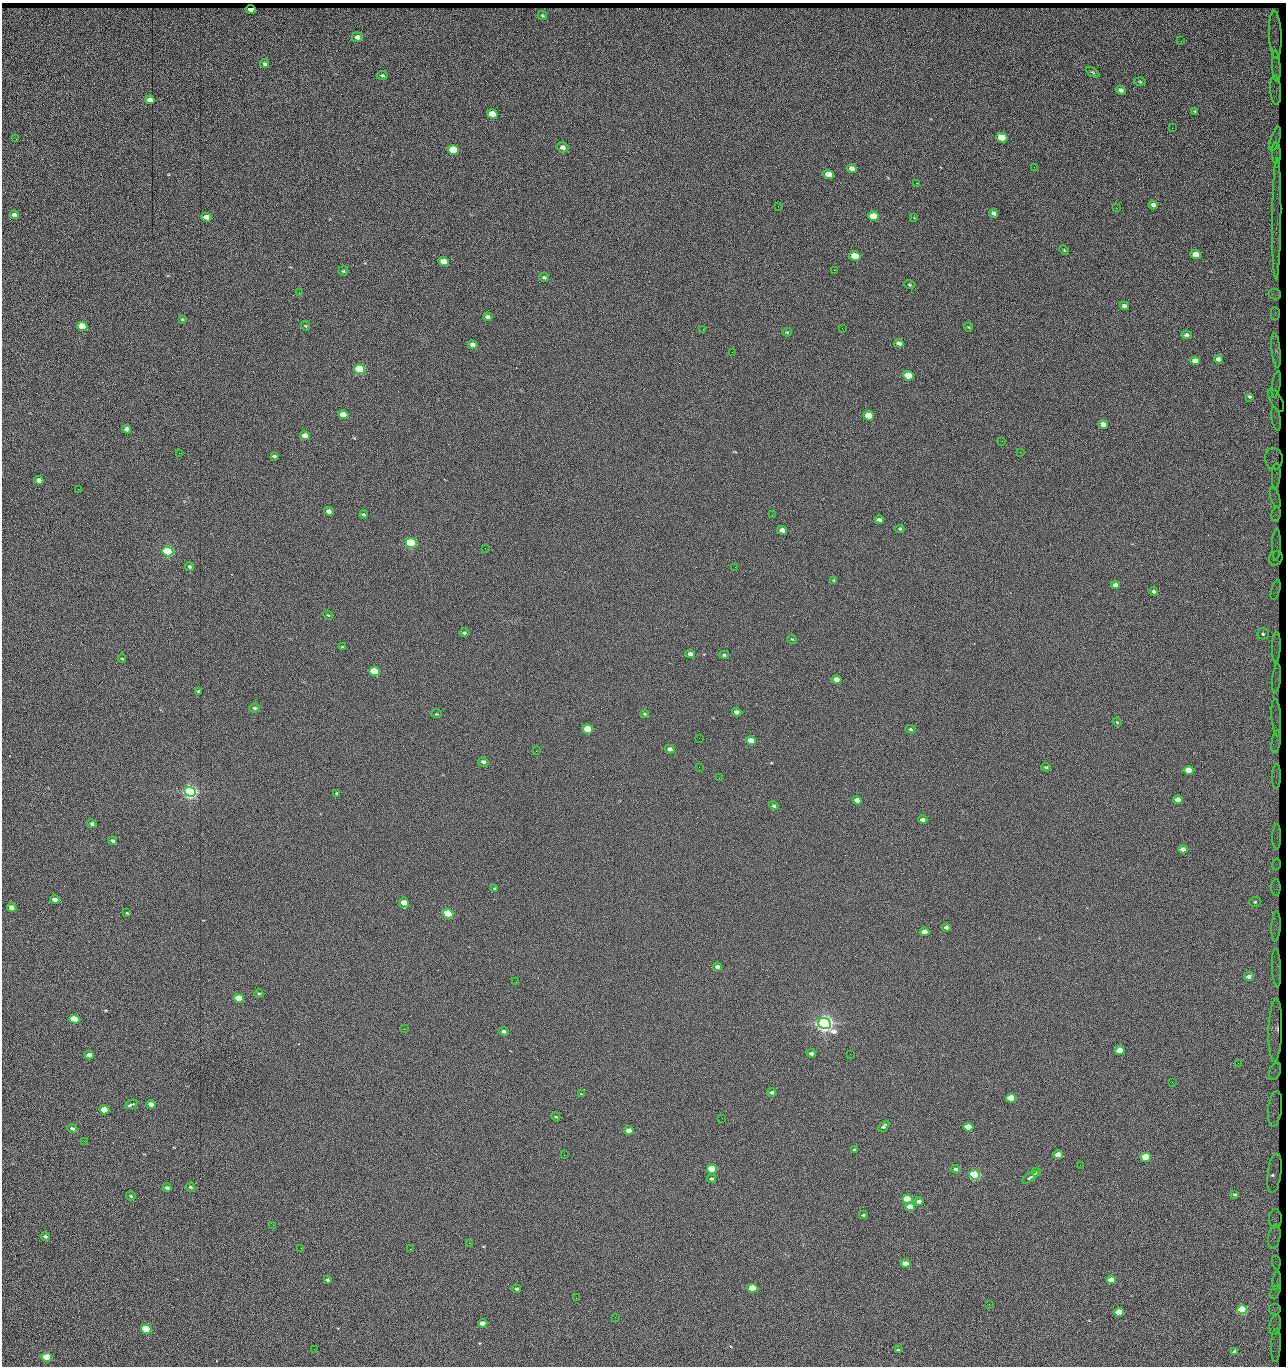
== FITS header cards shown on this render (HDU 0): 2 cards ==
NAXIS1  =                 1284 / length of data axis 1
NAXIS2  =                 1364 / length of data axis 2

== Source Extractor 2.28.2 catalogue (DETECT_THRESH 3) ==
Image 1284 x 1364 px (HDU 0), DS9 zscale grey, 1 PNG px = 1 image px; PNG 1288 x 1368 px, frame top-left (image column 1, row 1364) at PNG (2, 3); each listed source drawn as its Kron ellipse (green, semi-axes under 4 px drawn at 4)
Background 151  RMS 15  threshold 45.7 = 3 sigma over >= 5 px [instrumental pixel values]
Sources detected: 236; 1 with non-positive FLUX_AUTO (blend fragments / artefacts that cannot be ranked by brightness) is neither listed nor drawn; the other 235 listed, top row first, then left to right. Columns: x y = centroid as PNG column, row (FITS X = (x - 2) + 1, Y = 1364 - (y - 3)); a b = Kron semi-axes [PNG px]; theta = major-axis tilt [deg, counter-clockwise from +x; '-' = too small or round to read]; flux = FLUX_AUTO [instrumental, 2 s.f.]
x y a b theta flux
251 9 5 3 - 2700
542 16 5 4 - 1300
1275 35 24 6 -87 11000
357 37 5 4 - 4900
1181 41 3 2 - 1200
265 64 5 4 - 1900
1276 66 15 4 -86 5600
1093 72 7 3 -31 1300
382 75 5 4 - 1300
1140 82 5 3 - 1100
1121 90 5 3 - 2800
1276 90 14 5 -86 5200
150 100 4 4 - 8200
1195 111 3 2 - 950
492 114 5 4 - 23000
1172 128 2 2 - 1200
1002 138 5 4 - 43000
16 139 2 2 - 470
1275 139 13 4 72 4100
562 147 6 5 - 3800
453 150 5 4 - 53000
1276 153 10 4 -89 2500
1034 167 2 2 - 1900
852 168 5 4 - 6200
828 174 5 4 - 16000
916 183 2 2 - 18000
1153 205 4 4 - 3700
778 206 2 2 - 590
1116 208 3 2 - 1100
994 213 4 4 - 2500
14 215 5 4 - 4800
873 216 5 4 - 28000
206 217 5 4 - 6000
914 218 4 3 - 1100
1277 219 60 4 89 11000
1064 250 5 4 - 1000
1196 254 5 4 - 23000
855 256 5 4 - 41000
444 262 5 4 - 20000
834 270 2 2 - 27000
343 271 5 4 - 1100
544 277 5 4 - 1800
909 285 5 2 - 880
299 293 3 3 - 820
1275 294 6 5 - 2600
1124 306 4 3 - 2800
1275 314 6 4 -89 3100
488 317 5 4 - 3100
182 319 4 3 - 960
82 326 5 4 - 52000
305 326 5 3 - 890
968 327 4 3 - 710
842 328 2 2 - 710
703 329 2 2 - 3400
787 332 4 4 - 1200
1187 335 5 4 - 2300
899 343 5 4 - 3700
473 345 5 4 - 4900
1276 350 17 4 -84 6200
732 352 2 2 - 500
1218 359 4 3 - 3800
1195 361 5 4 - 9400
360 369 5 4 - 160000
908 376 5 4 - 40000
1276 384 13 3 81 2700
1249 397 4 3 - 2800
1276 400 12 5 -61 540
343 415 5 4 - 20000
869 416 5 4 - 33000
1276 419 12 4 -78 3200
1103 425 5 4 - 9900
127 429 5 4 - 4900
305 436 5 4 - 9600
1002 441 2 2 - 3300
1020 452 2 2 - 540
179 453 2 2 - 3100
274 456 4 3 - 1500
1274 459 11 9 -84 4900
1276 476 13 3 87 4400
39 480 4 4 - 5800
78 489 2 2 - 860
1275 498 10 3 -71 3600
329 511 5 4 - 5000
363 514 4 4 - 1400
1276 514 7 4 81 2200
772 515 2 2 - 440
879 520 4 3 - 3600
900 529 4 4 - 1200
782 530 5 4 - 5000
411 543 5 4 - 190000
1276 545 16 3 89 4600
485 548 2 2 - 2600
168 551 5 4 - 320000
1276 558 7 6 - 1600
189 566 4 4 - 1600
735 567 2 2 - 580
834 580 4 3 - 850
1115 585 4 4 - 5400
1276 590 10 3 75 3400
1154 591 5 4 - 2200
328 615 5 3 - 1100
464 633 5 4 - 1500
1263 634 6 5 - 4500
792 639 5 3 - 760
343 647 4 3 - 790
1276 647 15 3 88 4700
690 654 5 4 - 5100
724 655 5 4 - 1300
122 659 4 3 - 850
375 671 5 4 - 90000
836 679 5 4 - 7400
1276 679 15 4 84 3300
199 691 4 3 - 1900
255 708 5 4 - 1500
737 712 4 4 - 4000
436 714 5 3 - 910
644 714 4 3 - 1100
1276 718 19 4 -86 4600
1117 722 4 3 - 890
588 729 5 4 - 52000
910 729 5 4 - 1200
699 738 2 2 - 590
751 740 5 4 - 14000
1276 742 12 3 83 4100
670 749 4 4 - 3500
536 751 2 2 - 3300
483 762 5 4 - 2800
699 767 2 2 - 1500
1046 767 5 4 - 1300
1189 770 5 4 - 27000
1276 776 12 4 88 3400
719 778 2 2 - 2500
190 792 6 5 - 680000
337 793 3 2 - 1100
857 800 4 4 - 5800
1178 800 4 4 - 13000
774 806 5 4 - 1500
923 820 4 3 - 3900
92 824 5 3 - 2200
1277 837 13 3 88 3200
112 841 4 3 - 2200
1183 849 5 4 - 5900
1276 864 6 3 77 1500
1276 887 8 4 -87 2600
495 889 4 3 - 880
55 899 5 4 - 5600
1255 902 6 5 - 1700
404 903 5 5 - 13000
12 908 5 4 - 9900
127 913 4 2 - 800
448 914 5 4 - 120000
1276 926 15 4 87 5000
946 927 4 3 - 2600
924 932 5 4 - 9800
718 967 4 4 - 3700
1276 968 19 4 -87 3800
1249 976 4 4 - 4500
516 982 2 2 - 2000
259 993 4 3 - 980
239 998 5 4 - 34000
74 1019 5 4 - 53000
825 1024 6 5 - 970000
404 1029 2 2 - 5500
1275 1030 31 7 88 12000
504 1031 5 4 - 2200
1120 1051 5 4 - 29000
811 1053 5 4 - 2300
850 1054 2 2 - 1300
89 1055 5 4 - 6500
1238 1063 2 2 - 1700
1275 1071 9 5 68 3500
1172 1082 2 2 - 2700
772 1092 4 3 - 2200
581 1094 3 3 - 1700
1011 1098 5 4 - 47000
131 1104 6 3 24 5200
151 1104 5 4 - 7100
1275 1109 18 6 83 7000
104 1110 5 4 - 31000
556 1117 5 3 - 1000
722 1118 2 2 - 830
884 1126 7 4 51 2500
968 1127 5 4 - 44000
72 1128 5 4 - 2000
629 1131 5 4 - 8600
84 1141 2 2 - 2500
855 1150 3 3 - 1600
564 1155 2 2 - 970
1058 1155 5 4 - 16000
1146 1157 5 4 - 58000
1080 1165 2 2 - 870
712 1169 5 4 - 78000
955 1169 5 3 - 2100
1036 1172 4 2 - 1500
1274 1173 20 7 82 9400
975 1175 5 4 - 270000
1030 1177 9 3 34 3100
712 1179 4 4 - 1600
190 1187 5 3 - 1300
167 1188 4 3 - 2800
1235 1195 3 2 - 820
131 1196 5 3 - 1400
907 1199 5 4 - 84000
919 1201 4 4 - 3600
910 1207 5 4 - 9900
863 1215 4 3 - 1300
1275 1219 9 6 89 3400
273 1225 2 2 - 2100
45 1236 4 3 - 2200
1274 1237 12 6 79 6400
469 1243 2 2 - 8800
301 1248 2 2 - 1800
410 1249 2 2 - 5400
1276 1262 7 3 -82 2300
905 1264 5 4 - 9000
327 1280 4 3 - 1500
1111 1280 5 4 - 14000
1277 1281 9 3 82 2200
752 1288 5 4 - 80000
516 1289 5 3 - 1600
1275 1292 7 4 62 2700
576 1298 2 2 - 520
989 1304 2 2 - 2900
1275 1309 6 5 - 2400
1242 1310 5 4 - 190000
1119 1312 5 4 - 46000
615 1317 3 2 - 830
483 1323 4 4 - 7700
1275 1325 10 5 81 4000
146 1329 5 4 - 100000
1276 1345 17 5 87 4600
314 1349 2 2 - 1400
898 1350 4 3 - 1900
1234 1352 4 3 - 2800
47 1357 5 4 - 54000
At the frame edge (FLAGS 8, measured only in part): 1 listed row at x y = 1276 1345
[1 non-positive-flux detection neither listed nor drawn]

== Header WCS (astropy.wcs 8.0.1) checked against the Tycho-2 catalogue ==
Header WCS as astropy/WCSLIB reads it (CRVAL/CRPIX/CD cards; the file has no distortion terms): RA---TAN/DEC--TAN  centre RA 15:41:43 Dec +51:58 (235.43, +51.97 deg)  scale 1.26 arcsec/px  FOV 26.9' x 28.5'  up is +92 deg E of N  parity flipped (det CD > 0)
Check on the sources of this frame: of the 60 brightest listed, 11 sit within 2.0 arcsec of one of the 16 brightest Tycho-2 stars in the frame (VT <= 12.38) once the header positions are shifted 0.59 arcsec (0.43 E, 0.40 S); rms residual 1.04 arcsec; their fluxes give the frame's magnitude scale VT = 24.55 - 2.5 log10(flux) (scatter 0.17 mag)
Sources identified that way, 11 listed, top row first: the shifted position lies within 2.0 arcsec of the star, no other Tycho-2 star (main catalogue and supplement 1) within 4.0 arcsec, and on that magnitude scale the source's flux lands within +1.5 / -3 mag of the star's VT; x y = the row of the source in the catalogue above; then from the Tycho-2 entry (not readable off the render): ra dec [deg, ICRS J2000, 3 dp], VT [Tycho-2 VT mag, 2 dp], TYC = Tycho-2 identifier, HIP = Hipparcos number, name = IAU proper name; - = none
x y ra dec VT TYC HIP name
360 369 235.614 +52.064 11.61 3489-1132-1 - -
411 543 235.514 +52.049 11.19 3489-1407-1 - -
168 551 235.515 +52.133 11.12 3489-1380-1 - -
190 792 235.378 +52.130 9.31 3489-1322-1 76850 -
448 914 235.303 +52.042 11.52 3489-958-1 - -
825 1024 235.232 +51.912 9.59 3489-824-1 - -
975 1175 235.143 +51.862 10.97 3489-1016-1 - -
907 1199 235.131 +51.886 12.29 3489-908-1 - -
752 1288 235.084 +51.941 11.45 3489-1346-1 - -
1242 1310 235.062 +51.771 11.53 3489-1453-1 - -
146 1329 235.075 +52.152 11.74 3489-912-1 - -